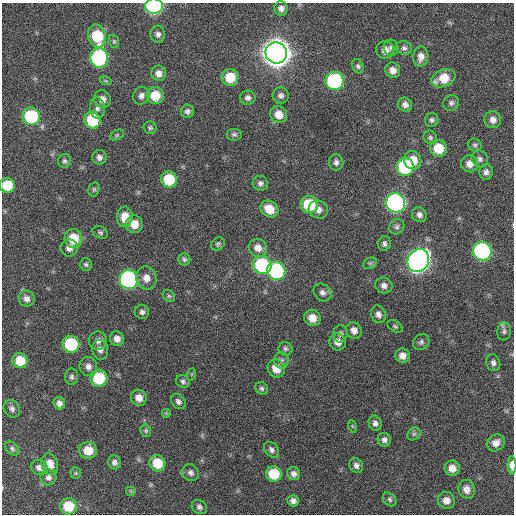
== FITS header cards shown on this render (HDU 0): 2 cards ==
NAXIS1  =                  512 / Axis length
NAXIS2  =                  512 / Axis length

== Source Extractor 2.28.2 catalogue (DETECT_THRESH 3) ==
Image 512 x 512 px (HDU 0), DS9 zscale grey, 1 PNG px = 1 image px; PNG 516 x 516 px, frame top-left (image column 1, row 512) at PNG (2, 3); each listed source drawn as its Kron ellipse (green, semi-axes under 4 px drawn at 4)
Background 400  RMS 11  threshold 31.6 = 3 sigma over >= 5 px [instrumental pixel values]
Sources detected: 135; all 135 listed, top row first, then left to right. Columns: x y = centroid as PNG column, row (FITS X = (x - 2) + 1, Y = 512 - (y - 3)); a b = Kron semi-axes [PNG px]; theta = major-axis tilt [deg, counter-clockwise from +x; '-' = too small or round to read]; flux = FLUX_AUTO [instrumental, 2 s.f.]
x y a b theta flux
154 6 9 7 -4 1.3e+05
281 8 7 6 - 3.4e+03
158 34 8 7 - 2.9e+03
97 36 11 8 -72 3.0e+04
114 41 7 5 -69 1.2e+03
391 48 8 7 - 2.4e+03
404 48 8 7 - 2.1e+03
385 50 9 9 - 5.0e+03
276 53 11 10 - 1.1e+06
421 57 10 7 82 5.1e+03
99 58 10 9 - 9.6e+04
358 66 7 5 -70 1.6e+03
393 70 8 7 - 4.9e+03
159 73 8 7 - 4.3e+03
230 77 8 8 - 1.6e+04
443 78 12 8 21 1.5e+04
106 81 6 3 -17 8.0e+02
335 81 9 9 - 9.0e+04
155 95 8 8 - 1.5e+04
141 96 9 8 - 3.2e+03
281 96 8 8 - 2.7e+03
248 98 8 7 - 2.8e+03
102 99 9 8 - 4.8e+03
451 103 8 7 - 2.2e+03
405 105 7 7 - 3.4e+03
97 108 10 7 -85 3.1e+03
187 111 7 6 - 2.3e+03
279 114 9 8 - 7.5e+03
31 116 9 8 - 4.9e+04
92 120 8 8 - 2.9e+04
432 120 7 6 - 2.0e+03
493 120 8 8 - 4.1e+03
150 128 6 6 - 1.4e+03
234 134 8 6 0 1.8e+03
117 135 7 5 25 1.1e+03
430 137 7 6 - 1.8e+03
475 145 7 6 - 1.5e+03
438 148 8 8 - 1.7e+04
99 157 7 7 - 2.8e+03
480 159 9 8 - 2.4e+03
413 160 9 8 - 1.2e+04
64 161 7 6 - 1.6e+03
336 162 8 7 - 2.5e+03
469 164 8 8 - 5.1e+03
405 167 9 8 - 5.5e+04
486 172 8 7 - 2.7e+03
169 179 8 8 - 2.5e+04
260 183 7 7 - 2.4e+03
7 185 7 7 - 1.9e+04
94 189 7 5 76 1.3e+03
396 203 10 9 - 2.4e+05
309 205 9 8 - 3.0e+04
269 209 9 8 - 1.1e+04
318 210 10 9 - 4.3e+03
419 215 8 7 - 2.8e+03
125 217 10 8 85 9.5e+03
134 224 9 8 - 7.8e+03
397 227 8 7 - 2.1e+03
100 232 8 6 -25 1.7e+03
73 238 9 9 - 1.7e+04
218 244 7 6 - 1.4e+03
384 244 7 6 - 2.2e+03
69 248 8 8 - 4.0e+03
258 248 9 8 - 5.8e+03
482 251 9 9 - 1.3e+05
184 259 6 6 - 1.5e+03
418 261 12 10 57 4.2e+05
370 263 7 5 28 1.3e+03
86 264 6 6 - 1.4e+03
262 265 9 9 - 5.5e+04
276 271 9 9 - 8.8e+04
146 278 11 10 - 6.4e+03
128 279 9 9 - 1.2e+05
384 285 8 8 - 3.5e+03
322 292 10 8 -43 3.1e+03
169 296 7 5 -44 1.3e+03
27 299 8 7 - 3.3e+03
142 312 7 7 - 2.3e+03
378 314 9 7 -70 3.7e+03
312 318 8 8 - 8.4e+03
395 326 8 5 -30 1.4e+03
354 330 8 7 - 4.4e+03
504 331 9 7 83 2.3e+03
340 334 9 7 -90 2.3e+03
117 339 7 7 - 4.7e+03
98 341 9 9 - 3.7e+03
338 342 8 8 - 5.1e+03
421 342 9 7 43 2.1e+03
71 344 8 8 - 4.6e+04
285 349 7 6 - 1.7e+03
100 350 10 8 -75 3.4e+03
402 356 7 7 - 4.9e+03
281 360 8 7 - 2.2e+03
20 361 8 7 - 1.3e+04
493 363 9 7 -71 2.6e+03
88 367 9 8 - 4.2e+03
276 368 9 8 - 9.0e+03
192 374 6 4 71 7.2e+02
72 377 8 6 -90 2.0e+03
99 378 8 8 - 3.1e+04
183 381 7 6 - 1.9e+03
262 388 7 6 - 1.7e+03
139 398 8 7 - 6.2e+03
178 401 8 6 -47 2.4e+03
59 403 6 6 - 3.0e+03
12 409 9 8 - 2.6e+03
166 413 5 5 - 8.4e+02
375 423 8 6 -69 2.7e+03
352 426 6 4 -71 8.7e+02
146 431 6 5 - 1.2e+03
414 434 7 6 - 1.7e+03
384 440 7 6 - 2.8e+03
496 443 9 8 - 5.3e+03
12 448 8 5 -41 1.7e+03
88 450 9 8 - 1.2e+04
272 450 9 6 -48 2.4e+03
114 462 7 6 - 2.8e+03
157 463 8 8 - 1.6e+04
50 464 11 8 -72 8.4e+03
356 465 8 6 -57 2.6e+03
512 465 9 4 -89 6.3e+03
39 467 9 7 -22 3.8e+03
452 468 7 7 - 6.3e+03
76 473 6 5 - 1.1e+03
191 473 9 7 -52 2.6e+03
274 474 8 7 - 2.2e+04
294 474 7 6 - 2.7e+03
48 477 8 8 - 3.0e+03
466 489 9 8 - 5.6e+03
131 491 5 5 - 9.8e+02
390 499 8 6 -48 1.5e+03
446 500 8 8 - 5.9e+03
293 501 6 5 - 2.7e+03
68 506 8 8 - 1.9e+04
199 507 8 6 -36 2.1e+03
At the frame edge (FLAGS 8, measured only in part): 3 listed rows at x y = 154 6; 7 185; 512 465